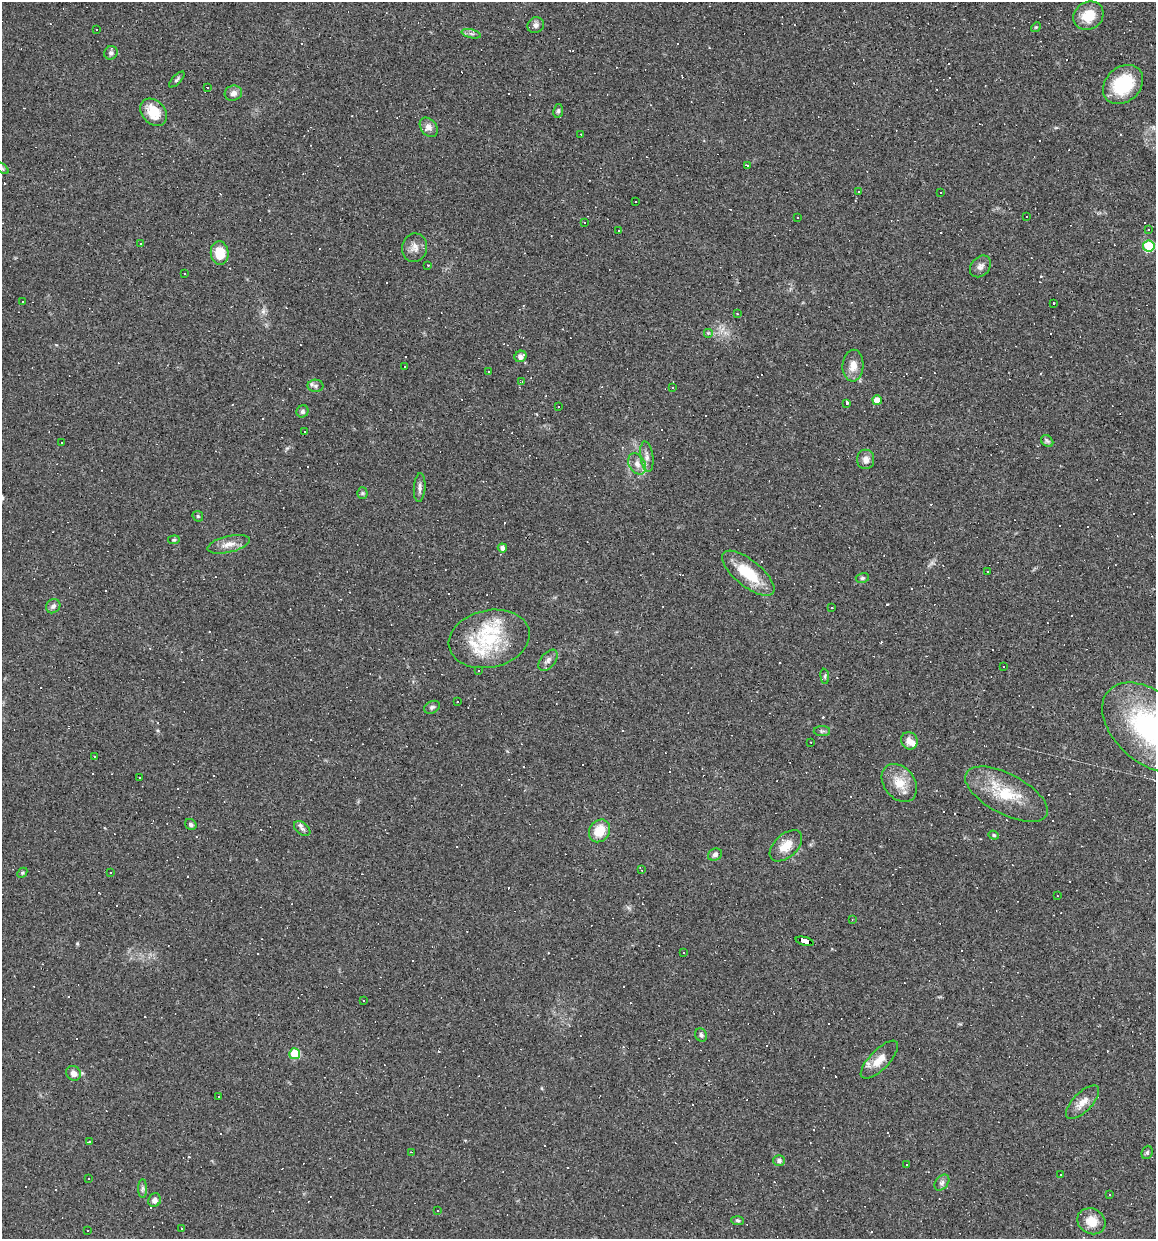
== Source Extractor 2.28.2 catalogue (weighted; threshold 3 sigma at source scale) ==
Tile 6 of 4 x 4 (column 2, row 2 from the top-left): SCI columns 1270-2423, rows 2474-3710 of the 4966 x 4946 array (HDU 1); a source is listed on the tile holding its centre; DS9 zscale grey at full resolution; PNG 1158 x 1241 px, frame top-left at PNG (2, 2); each listed source drawn as its Kron ellipse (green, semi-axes under 4 px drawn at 4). Shown black and unused: <1% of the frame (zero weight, under 3 of 4 exposures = <1% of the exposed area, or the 3 px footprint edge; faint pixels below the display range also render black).
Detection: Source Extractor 2.28.2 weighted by HDU 2 'WHT'; one run over the whole footprint, this tile lists its part. Background 0.0623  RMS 0.005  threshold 0.0223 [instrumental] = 3 sigma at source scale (4.5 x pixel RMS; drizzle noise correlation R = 1.50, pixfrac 1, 0.05/0.05 arcsec/px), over >= 5 px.
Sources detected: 234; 116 cosmic-ray / hot-pixel residue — neither listed nor drawn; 4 inside a brighter listed object's ellipse — not listed separately; the other 114 listed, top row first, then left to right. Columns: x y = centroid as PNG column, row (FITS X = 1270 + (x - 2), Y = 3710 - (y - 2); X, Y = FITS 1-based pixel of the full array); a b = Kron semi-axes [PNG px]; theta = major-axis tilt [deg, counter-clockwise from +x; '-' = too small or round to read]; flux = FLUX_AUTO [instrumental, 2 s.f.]
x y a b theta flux
1088 16 16 13 35 11
536 25 8 7 - 1.8
1036 27 5 4 - 0.52
96 29 3 2 - 0.49
471 34 10 4 -14 1.3
111 53 7 6 - 1.6
177 80 10 4 47 0.98
1123 84 22 17 42 23
207 87 3 2 - 0.61
233 93 9 7 16 2.4
558 111 7 4 81 0.97
154 112 15 11 -49 10
429 127 11 7 -52 2.8
581 134 2 2 - 0.29
747 165 3 3 - 4.5
2 168 7 4 -37 0.88
859 191 3 3 - 1.4
941 192 2 2 - 0.39
635 201 3 3 - 0.9
1027 216 2 2 - 0.38
797 218 3 2 - 0.56
585 222 3 3 - 0.98
1148 229 3 2 - 0.46
619 231 3 2 - 0.43
140 244 3 2 - 0.78
1149 246 5 5 - 36
415 248 14 12 74 3.7
220 253 12 9 -84 9.5
428 265 3 3 - 6.8
980 266 12 9 49 2.5
184 273 2 2 - 0.33
22 302 2 2 - 0.39
1054 303 3 2 - 0.37
737 314 3 2 - 0.3
708 333 5 5 - 0.62
520 356 6 5 - 2.7
404 366 3 3 - 1.1
853 366 16 10 86 4.8
488 371 2 2 - 0.33
522 382 3 2 - 0.38
315 386 8 6 -1 1.3
672 387 3 2 - 0.52
877 400 4 4 - 4.4
846 403 3 3 - 13
558 406 3 2 - 0.39
302 411 6 5 - 1.1
305 432 2 2 - 0.3
1047 441 7 5 -45 1.1
61 443 3 3 - 0.87
647 457 15 6 -82 2.8
866 459 10 8 90 3.1
637 464 11 8 -61 3.3
420 487 14 6 86 1.9
362 493 5 5 - 0.69
198 516 6 5 - 0.67
174 540 6 4 6 0.65
229 544 21 8 13 4.9
502 548 5 4 - 1.9
987 572 3 2 - 0.36
748 573 32 13 -39 17
862 578 6 5 - 0.87
53 606 7 6 - 1.8
831 608 3 3 - 0.94
489 639 41 28 12 35
548 660 12 7 51 2.1
1003 666 2 2 - 0.33
479 671 3 2 - 0.37
825 676 7 4 -83 0.68
457 701 3 2 - 0.53
432 707 8 6 27 1.1
1151 728 56 35 -41 83
822 731 8 5 0 0.9
909 741 9 8 - 3.6
811 742 3 2 - 0.5
94 756 3 2 - 0.33
140 777 3 3 - 0.86
899 783 21 15 -52 9.1
1006 794 45 20 -28 21
191 824 6 5 - 1.1
302 829 9 6 -38 1.5
600 831 12 10 55 9.5
994 835 5 4 - 0.67
786 846 19 11 42 7
715 855 7 5 25 1.3
641 870 4 2 - 0.79
22 873 6 4 46 0.68
111 873 3 3 - 1.4
1057 896 3 2 - 0.44
852 919 3 2 - 0.45
805 941 9 4 -15 200
684 952 2 2 - 0.36
363 1001 3 3 - 1.6
701 1035 7 5 -64 1.2
295 1054 5 5 - 21
879 1060 25 9 46 6.7
74 1073 8 7 - 3
219 1096 3 3 - 25
1083 1102 21 9 46 5.1
90 1142 3 3 - 38
411 1152 2 2 - 0.37
1147 1152 7 5 69 0.82
779 1160 6 5 - 1.3
907 1164 2 2 - 0.38
1061 1175 3 3 - 1.3
89 1179 2 2 - 0.35
942 1183 9 6 50 1.5
143 1188 9 4 90 1.2
1109 1195 3 3 - 0.91
155 1200 7 6 - 2
438 1210 2 2 - 0.42
738 1221 6 4 -5 0.87
1091 1221 14 12 -31 7.6
182 1229 3 2 - 0.68
87 1231 2 2 - 0.44
Overlapping masked pixels (flux is a lower limit): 1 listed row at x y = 805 941
Isophote crosses this tile's border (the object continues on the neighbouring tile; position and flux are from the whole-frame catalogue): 2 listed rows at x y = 2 168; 1151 728
Unlisted compact peaks at least as high as the median listed source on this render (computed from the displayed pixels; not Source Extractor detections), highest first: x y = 77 943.